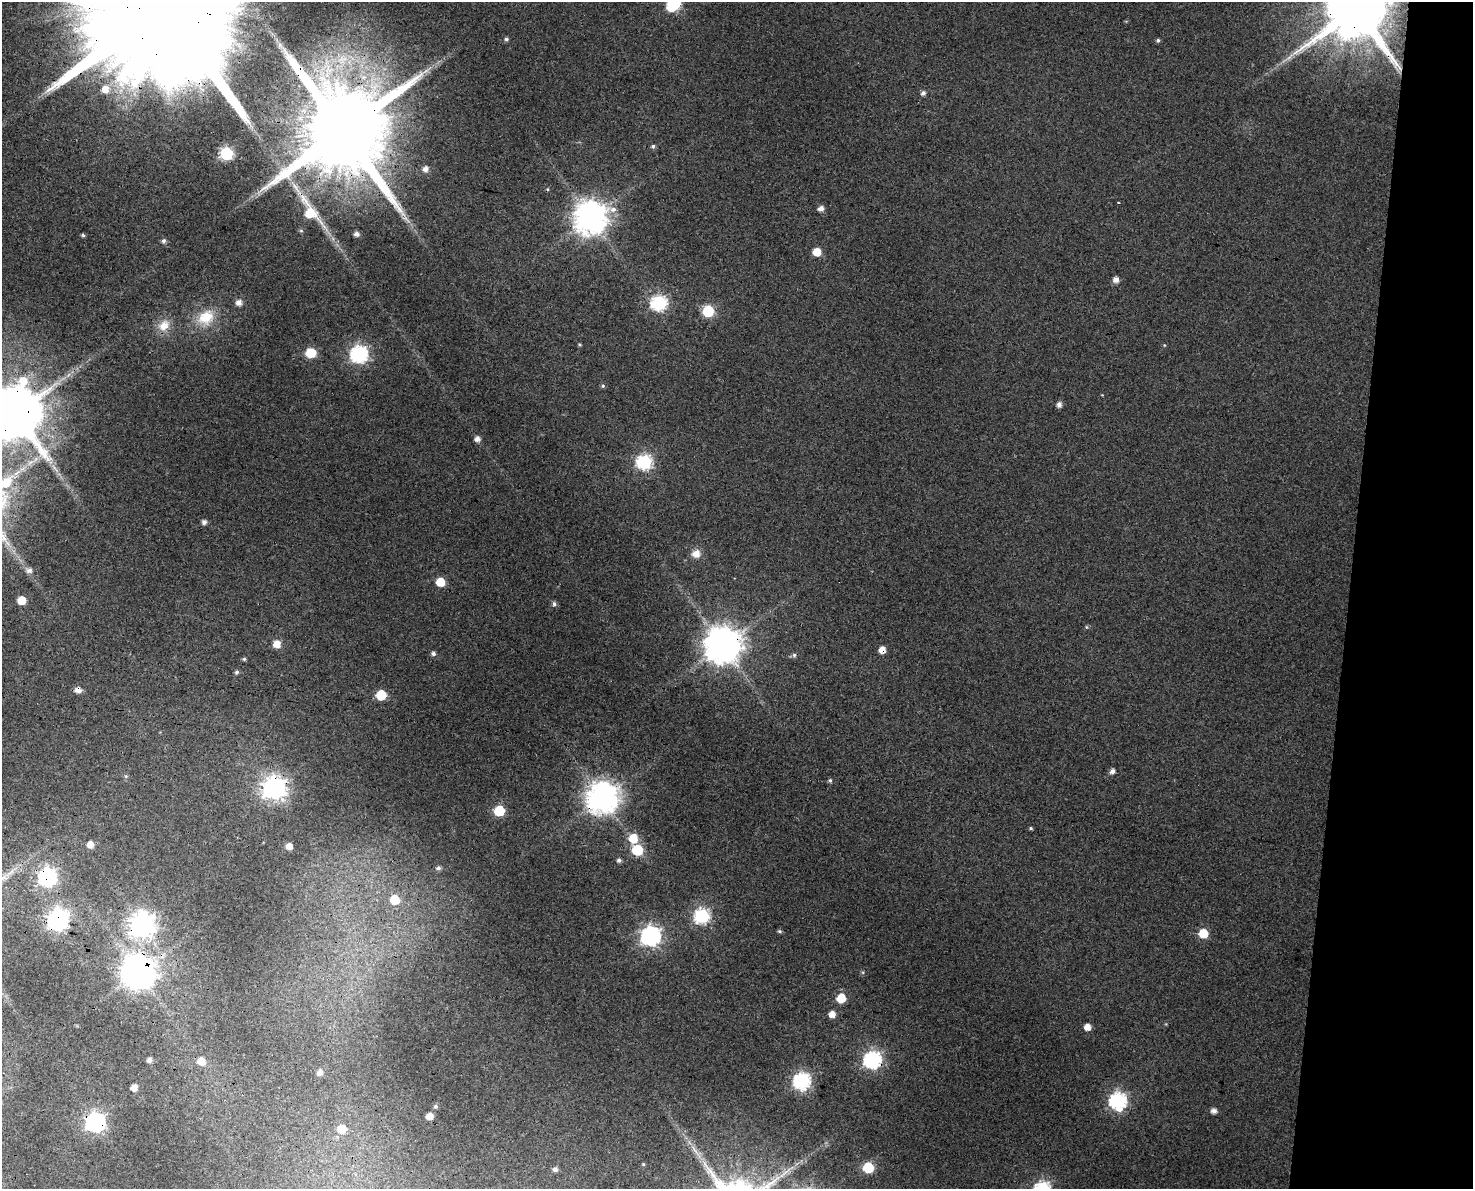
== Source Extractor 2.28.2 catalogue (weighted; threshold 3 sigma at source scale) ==
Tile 6 of 3 x 4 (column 3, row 2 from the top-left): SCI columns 3286-4756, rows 2383-3569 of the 5041 x 4776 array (HDU 1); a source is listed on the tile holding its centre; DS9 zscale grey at full resolution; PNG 1475 x 1191 px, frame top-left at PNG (2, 2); no overlay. Shown black and unused: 9% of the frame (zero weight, under 3 of 4 exposures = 5% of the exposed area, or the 3 px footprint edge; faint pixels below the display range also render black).
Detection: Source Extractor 2.28.2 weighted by HDU 2 'WHT'; one run over the whole footprint, this tile lists its part. Background 0.0285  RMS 0.0044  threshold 0.0196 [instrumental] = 3 sigma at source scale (4.5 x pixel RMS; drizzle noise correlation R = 1.50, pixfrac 1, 0.0396/0.0396 arcsec/px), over >= 5 px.
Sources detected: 94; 1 too faint to see at this stretch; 1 inside a brighter object's white glare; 2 cosmic-ray / hot-pixel residue — not listed; the other 90 listed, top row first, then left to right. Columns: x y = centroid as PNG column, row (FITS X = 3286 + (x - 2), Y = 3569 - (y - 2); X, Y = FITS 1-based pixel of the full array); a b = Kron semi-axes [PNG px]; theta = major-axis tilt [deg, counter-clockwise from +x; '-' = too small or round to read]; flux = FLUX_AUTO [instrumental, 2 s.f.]
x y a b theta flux
674 4 9 6 49 55
161 5 72 32 -11 63000
1356 8 17 16 - 5300
506 39 6 4 -13 0.87
1158 40 5 4 - 0.78
105 89 10 10 - 5.8
923 93 5 5 - 1.4
343 131 24 21 -20 11000
653 146 5 5 - 0.99
226 153 7 6 - 61
425 169 6 6 - 2.3
821 208 6 5 - 2.5
310 212 33 13 -59 17
590 218 10 10 - 860
406 219 17 5 -34 2.2
301 231 6 4 -2 0.57
356 234 5 5 - 1.8
83 235 4 4 - 0.76
164 241 6 5 - 1.3
817 252 6 5 - 8.3
1116 280 5 5 - 2.8
239 302 7 6 - 2.7
659 303 7 7 - 96
708 311 6 6 - 37
206 317 24 18 34 13
164 325 17 12 44 6.5
579 344 5 3 - 0.5
1164 345 5 3 - 0.34
311 353 7 6 - 19
359 354 7 7 - 140
603 386 6 5 - 0.7
1059 404 6 5 - 1.9
15 413 15 14 - 3700
477 439 5 5 - 2.4
644 462 7 7 - 91
204 522 5 5 - 1.8
696 554 10 10 - 3.8
29 570 8 7 - 1.8
440 582 6 6 - 13
22 600 6 6 - 9.4
554 604 6 5 - 1.2
1086 627 5 3 - 0.47
277 644 7 7 - 4.9
723 645 11 11 - 1100
882 650 5 5 - 4.6
433 653 5 5 - 1.2
244 659 4 4 - 0.65
237 672 5 4 - 0.96
381 695 6 6 - 19
1112 771 5 5 - 2
126 776 5 4 - 0.57
830 780 5 4 - 0.77
274 788 9 8 - 320
602 798 10 10 - 710
499 811 6 6 - 24
1031 828 4 3 - 0.63
633 838 7 6 - 11
90 844 6 6 - 3.3
289 846 5 5 - 3.9
637 850 6 6 - 28
619 860 5 4 - 1.2
438 868 5 5 - 1.2
47 877 7 7 - 170
395 900 6 6 - 14
702 916 7 7 - 90
57 921 9 8 - 220
142 925 9 9 - 390
779 931 6 4 -2 0.68
1203 933 6 6 - 15
651 936 8 8 - 210
138 972 10 10 - 880
841 998 6 6 - 13
832 1014 6 5 - 3.8
1087 1027 5 5 - 4.2
149 1060 5 5 - 1.9
872 1060 8 7 - 140
201 1061 7 6 - 5.6
320 1072 6 5 - 2.3
802 1081 7 7 - 130
134 1087 5 5 - 3.6
1118 1101 8 7 - 130
435 1106 6 5 - 0.89
1214 1111 5 5 - 2.5
429 1116 5 5 - 4.2
95 1122 8 8 - 190
342 1129 6 6 - 8.6
695 1150 20 4 -54 3.2
643 1164 4 3 - 0.48
868 1168 6 6 - 26
555 1169 5 5 - 1.8
Overlapping masked pixels (flux is a lower limit): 15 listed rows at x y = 161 5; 1356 8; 343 131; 310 212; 15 413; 723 645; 882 650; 274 788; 602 798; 47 877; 57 921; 142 925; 138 972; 872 1060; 95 1122
Isophote crosses this tile's border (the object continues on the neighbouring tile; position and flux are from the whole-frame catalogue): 4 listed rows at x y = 674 4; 161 5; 1356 8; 15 413